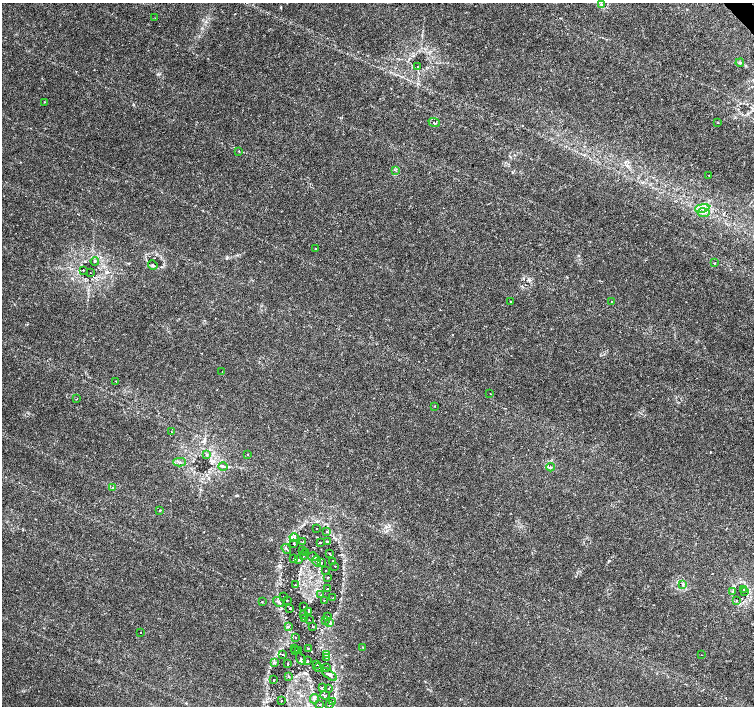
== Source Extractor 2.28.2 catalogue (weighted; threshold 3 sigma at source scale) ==
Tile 10 of 4 x 4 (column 2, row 3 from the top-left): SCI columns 1513-3015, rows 1619-3025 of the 6022 x 5990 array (HDU 1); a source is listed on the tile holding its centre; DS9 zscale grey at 2 x 2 block average (1 PNG px = mean of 2 x 2 image px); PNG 756 x 708 px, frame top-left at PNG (2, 3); each listed source drawn as its Kron ellipse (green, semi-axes under 4 px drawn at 4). Shown black and unused: <1% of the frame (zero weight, under 3 of 6 exposures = <1% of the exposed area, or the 3 px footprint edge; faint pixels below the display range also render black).
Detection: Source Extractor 2.28.2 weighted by HDU 2 'WHT'; one run over the whole footprint, this tile lists its part. Background 0.0355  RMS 0.0022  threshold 0.00893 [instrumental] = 3 sigma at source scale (4.09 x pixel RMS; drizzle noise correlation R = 1.36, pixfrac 0.8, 0.0396/0.0396 arcsec/px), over >= 5 px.
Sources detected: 114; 6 inside a brighter listed object's ellipse — not listed separately; the other 108 listed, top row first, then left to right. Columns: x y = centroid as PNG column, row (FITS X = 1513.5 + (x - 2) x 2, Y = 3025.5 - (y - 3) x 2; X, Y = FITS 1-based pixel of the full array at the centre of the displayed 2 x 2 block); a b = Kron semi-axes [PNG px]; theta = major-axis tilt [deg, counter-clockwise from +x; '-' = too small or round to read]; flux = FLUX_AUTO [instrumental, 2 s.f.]
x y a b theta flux
601 5 3 2 - 0.38
155 18 2 2 - 0.16
740 63 4 3 - 0.5
418 67 2 2 - 0.27
44 102 2 2 - 0.32
434 122 6 2 -21 0.6
718 123 2 2 - 0.45
239 151 3 2 - 0.21
396 171 2 2 - 0.23
709 175 2 2 - 0.27
702 208 7 3 11 1.6
704 213 6 2 -9 0.78
315 248 2 2 - 0.28
95 261 4 4 - 0.73
714 263 3 2 - 0.25
153 265 5 3 - 0.82
83 270 2 2 - 0.36
90 273 2 2 - 0.16
511 301 2 2 - 0.28
611 301 2 2 - 0.17
222 371 2 2 - 0.23
116 381 2 2 - 0.2
490 394 2 2 - 0.21
76 399 3 2 - 0.19
434 406 3 2 - 0.19
171 431 2 2 - 0.16
248 454 2 2 - 0.19
207 455 3 2 - 0.35
179 462 6 2 -2 0.7
223 466 5 3 - 0.64
550 467 4 3 - 0.69
112 488 3 2 - 0.31
160 511 2 2 - 0.27
316 529 2 2 - 0.18
327 532 3 2 - 0.28
294 538 4 2 - 0.57
327 541 3 2 - 0.5
303 542 2 2 - 0.22
320 542 4 2 - 0.55
294 544 3 2 - 0.36
286 549 5 2 - 0.44
302 551 2 2 - 0.15
306 553 2 2 - 0.47
330 554 2 2 - 0.52
303 556 2 2 - 0.24
313 557 5 2 - 0.4
294 559 2 2 - 0.9
299 559 2 2 - 0.26
317 561 5 2 - 0.59
332 561 2 2 - 0.39
321 563 3 2 - 0.22
335 566 2 2 - 0.26
326 571 2 2 - 0.22
327 577 2 2 - 0.34
295 585 2 2 - 0.22
683 585 3 2 - 0.44
327 589 2 2 - 0.21
743 590 2 2 - 0.39
733 591 3 2 - 0.32
745 592 2 2 - 0.23
321 595 2 2 - 0.21
283 596 2 2 - 0.23
333 598 2 2 - 0.22
287 600 2 2 - 0.32
324 600 2 2 - 0.23
737 600 2 2 - 0.27
262 602 3 2 - 0.23
279 602 6 3 -37 0.7
304 607 2 2 - 0.16
290 608 2 2 - 0.39
309 612 4 3 - 0.56
303 615 3 2 - 0.31
328 616 2 2 - 0.19
305 618 3 2 - 0.76
309 620 2 2 - 0.22
325 621 2 2 - 0.15
329 622 3 3 - 0.36
288 627 3 2 - 0.4
313 627 2 2 - 0.32
141 632 2 2 - 0.27
295 637 2 2 - 0.19
363 647 2 2 - 0.18
308 648 2 2 - 0.23
294 649 2 2 - 0.22
296 651 2 2 - 0.21
298 651 2 2 - 0.22
283 655 2 2 - 0.35
326 655 3 2 - 0.37
701 655 2 2 - 0.19
326 658 3 3 - 0.49
301 659 6 3 -58 0.84
308 661 3 2 - 0.32
274 663 4 3 - 0.66
288 664 3 2 - 0.56
316 665 3 2 - 0.46
326 667 2 2 - 0.42
318 668 4 2 - 0.42
329 675 9 4 -36 2.1
288 676 3 2 - 0.43
274 680 2 2 - 0.4
322 688 3 2 - 0.43
328 688 2 2 - 0.2
325 695 5 2 - 0.48
315 699 5 3 - 0.82
281 700 2 2 - 0.17
333 702 4 3 - 0.53
330 704 2 2 - 0.2
320 705 3 2 - 0.27
Diffuse or blended objects may show on this block-average render without a row.